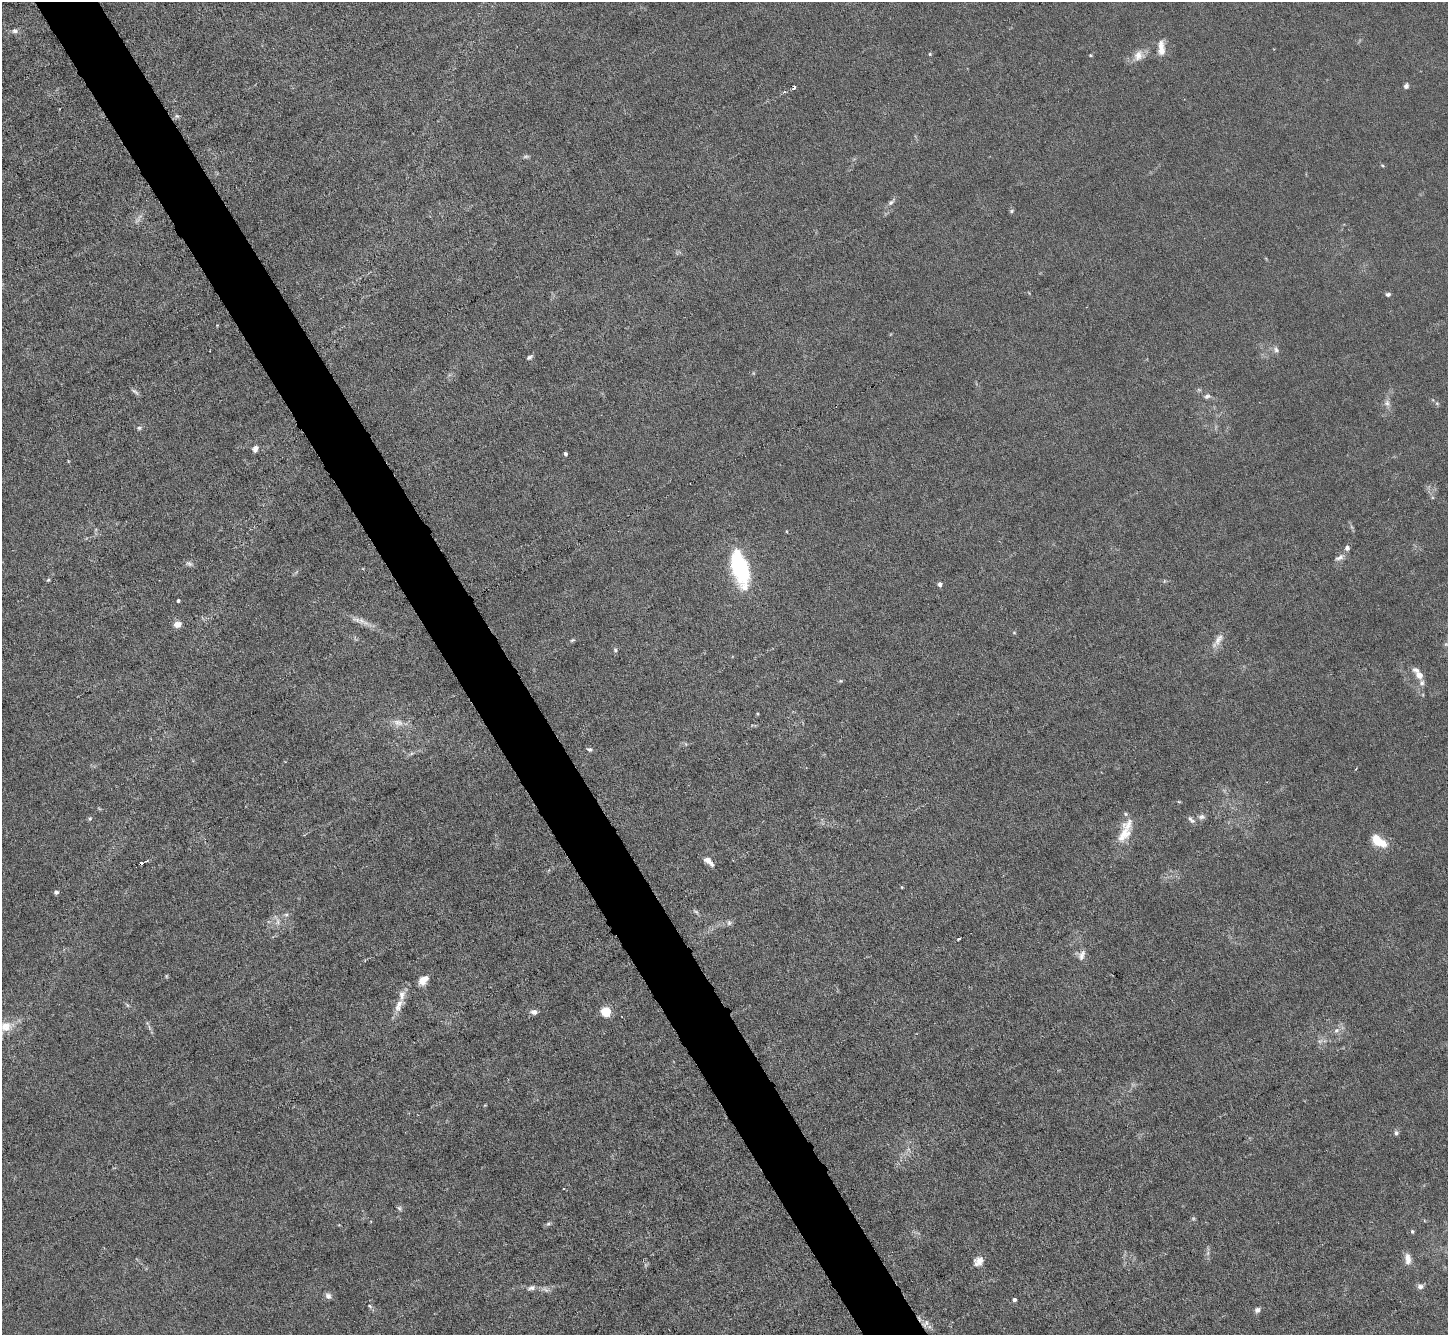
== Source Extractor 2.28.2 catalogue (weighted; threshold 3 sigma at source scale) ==
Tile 11 of 4 x 4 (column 3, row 3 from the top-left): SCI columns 2895-4340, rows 1486-2818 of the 5787 x 5775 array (HDU 1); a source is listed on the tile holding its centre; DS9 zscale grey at full resolution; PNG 1450 x 1337 px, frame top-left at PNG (2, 2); no overlay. Shown black and unused: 4% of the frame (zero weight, under 3 of 6 exposures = <1% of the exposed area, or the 3 px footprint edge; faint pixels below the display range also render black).
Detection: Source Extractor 2.28.2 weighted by HDU 2 'WHT'; one run over the whole footprint, this tile lists its part. Background 0.0245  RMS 0.0028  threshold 0.0115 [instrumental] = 3 sigma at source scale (4.09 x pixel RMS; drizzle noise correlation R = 1.36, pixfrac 0.8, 0.05/0.05 arcsec/px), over >= 5 px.
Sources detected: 98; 8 too faint to see at this stretch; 1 cosmic-ray / hot-pixel residue — not listed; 7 inside a brighter listed object's ellipse — not listed separately; the other 82 listed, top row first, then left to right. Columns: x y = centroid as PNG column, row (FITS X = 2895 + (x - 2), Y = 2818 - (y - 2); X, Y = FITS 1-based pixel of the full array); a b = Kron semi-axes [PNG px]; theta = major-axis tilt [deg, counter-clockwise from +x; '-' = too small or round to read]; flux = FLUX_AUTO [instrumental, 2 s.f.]
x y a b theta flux
15 31 9 6 3 0.84
1161 48 19 8 -88 3.1
930 54 4 4 - 0.28
1090 55 4 3 - 0.24
1138 55 15 11 64 2.7
1406 86 6 5 - 0.9
794 87 4 3 - 1.5
177 116 6 5 - 0.51
1382 165 5 3 - 0.27
891 203 8 5 48 0.79
1011 211 6 4 28 0.38
1388 294 6 5 - 0.57
217 325 3 3 - 0.21
1276 349 10 6 -53 1
529 357 7 5 33 0.61
1199 390 7 4 -19 0.39
135 392 12 4 -37 0.71
1207 396 9 7 22 0.85
1387 403 10 7 -79 1.2
1437 403 6 4 45 0.41
139 428 7 5 -10 0.66
255 449 7 6 - 1.4
565 454 4 3 - 0.54
786 531 4 3 - 0.2
1347 548 6 5 - 0.95
1339 558 13 6 28 1.3
190 564 11 5 -14 0.81
739 567 37 17 -75 24
48 580 6 4 44 0.34
1164 581 6 3 71 0.29
940 584 5 5 - 0.93
178 601 3 3 - 0.47
363 622 22 8 -27 2.5
177 624 8 6 6 2.3
1014 633 5 3 - 0.27
1218 639 20 8 59 2.4
572 640 6 4 21 0.4
615 650 5 5 - 0.46
1419 675 11 8 -43 2.2
841 681 6 5 - 0.36
757 714 4 4 - 0.28
398 722 15 9 -11 2.3
590 749 7 5 -15 0.67
1356 769 4 2 - 0.22
1179 802 5 3 - 0.28
1201 817 9 7 2 0.91
90 819 6 5 - 0.4
1191 820 12 5 -48 0.84
1124 834 28 16 66 5.8
1378 841 17 9 -36 6.5
708 861 11 6 -44 2.6
902 887 3 3 - 0.25
56 892 4 4 - 0.99
286 915 6 5 - 0.58
278 922 15 6 -75 1.5
729 923 8 6 -77 0.7
959 939 4 2 - 0.37
1082 955 15 8 72 1.7
166 976 5 5 - 0.29
422 981 8 7 - 2.7
399 1005 23 10 60 3.2
534 1012 8 6 -12 1.3
606 1012 5 5 - 21
6 1027 28 13 10 5.1
1337 1030 9 7 31 1.1
485 1105 5 3 - 0.2
1396 1133 6 5 - 0.76
563 1189 2 2 - 0.21
399 1208 7 6 - 0.55
548 1224 8 5 18 0.56
1412 1231 5 5 - 0.42
1208 1253 7 4 71 0.61
1408 1259 15 8 -81 2.1
979 1261 12 10 37 2.1
1420 1286 9 7 -2 1
531 1288 12 6 15 1.2
546 1289 12 6 -27 1.1
328 1296 8 7 - 1.1
1014 1299 4 3 - 0.78
370 1306 6 5 - 0.49
1257 1310 6 5 - 1.1
926 1323 11 7 46 1.2
Overlapping masked pixels (flux is a lower limit): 1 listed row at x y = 926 1323
Isophote crosses this tile's border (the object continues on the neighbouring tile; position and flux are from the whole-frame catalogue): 1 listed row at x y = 6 1027